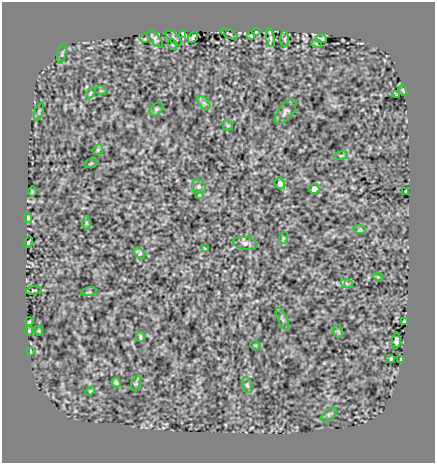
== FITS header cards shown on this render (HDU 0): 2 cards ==
NAXIS1  =                  433
NAXIS2  =                  461

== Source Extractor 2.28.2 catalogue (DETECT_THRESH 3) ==
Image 433 x 461 px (HDU 0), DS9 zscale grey, 1 PNG px = 1 image px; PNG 437 x 465 px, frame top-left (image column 1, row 461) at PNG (2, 2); each listed source drawn as its Kron ellipse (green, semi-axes under 4 px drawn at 4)
Background -0.00271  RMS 0.72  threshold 2.17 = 3 sigma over >= 5 px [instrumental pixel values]
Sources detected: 61; all 61 listed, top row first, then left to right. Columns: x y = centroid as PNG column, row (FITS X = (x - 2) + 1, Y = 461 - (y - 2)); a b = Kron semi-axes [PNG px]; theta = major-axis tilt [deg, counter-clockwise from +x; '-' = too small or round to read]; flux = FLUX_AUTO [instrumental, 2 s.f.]
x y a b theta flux
256 32 3 2 - 36
183 34 3 2 - 52
229 34 9 2 -25 57
251 35 3 2 - 47
193 37 6 3 57 87
174 38 10 5 -43 100
270 38 9 3 -79 120
145 39 3 2 - 40
155 39 10 4 -50 110
285 39 8 3 90 82
321 39 5 3 - 64
316 43 5 3 - 45
173 45 5 3 - 41
62 54 10 3 80 69
403 90 5 3 - 46
101 91 5 3 - 39
90 93 6 4 53 53
396 95 3 2 - 35
204 103 8 4 -45 140
156 109 7 5 45 93
39 111 9 3 71 54
285 112 15 7 51 180
228 125 5 5 - 52
98 150 6 4 45 59
341 155 6 3 9 49
91 163 6 3 19 46
280 184 6 5 - 340
199 187 7 6 - 120
314 189 5 5 - 680
406 191 4 2 - 38
32 192 5 3 - 53
199 195 4 3 - 61
28 218 4 3 - 76
86 223 6 4 -89 73
360 230 6 4 -18 57
283 238 6 4 72 56
28 242 6 2 58 64
245 243 12 6 -8 190
205 249 4 3 - 51
140 253 7 4 -45 94
378 277 4 3 - 38
347 284 6 4 -20 75
34 290 8 3 5 53
89 292 8 3 12 55
282 319 12 5 -66 120
404 321 3 2 - 50
29 322 4 3 - 68
29 331 4 3 - 60
39 331 5 3 - 38
338 331 6 4 -78 62
140 337 5 3 - 81
396 341 8 4 89 120
255 345 5 3 - 43
30 351 4 2 - 44
391 359 3 2 - 53
401 359 3 2 - 37
116 383 5 4 - 98
136 383 8 4 70 87
247 385 8 5 -79 89
90 391 5 4 - 49
329 414 9 5 39 98